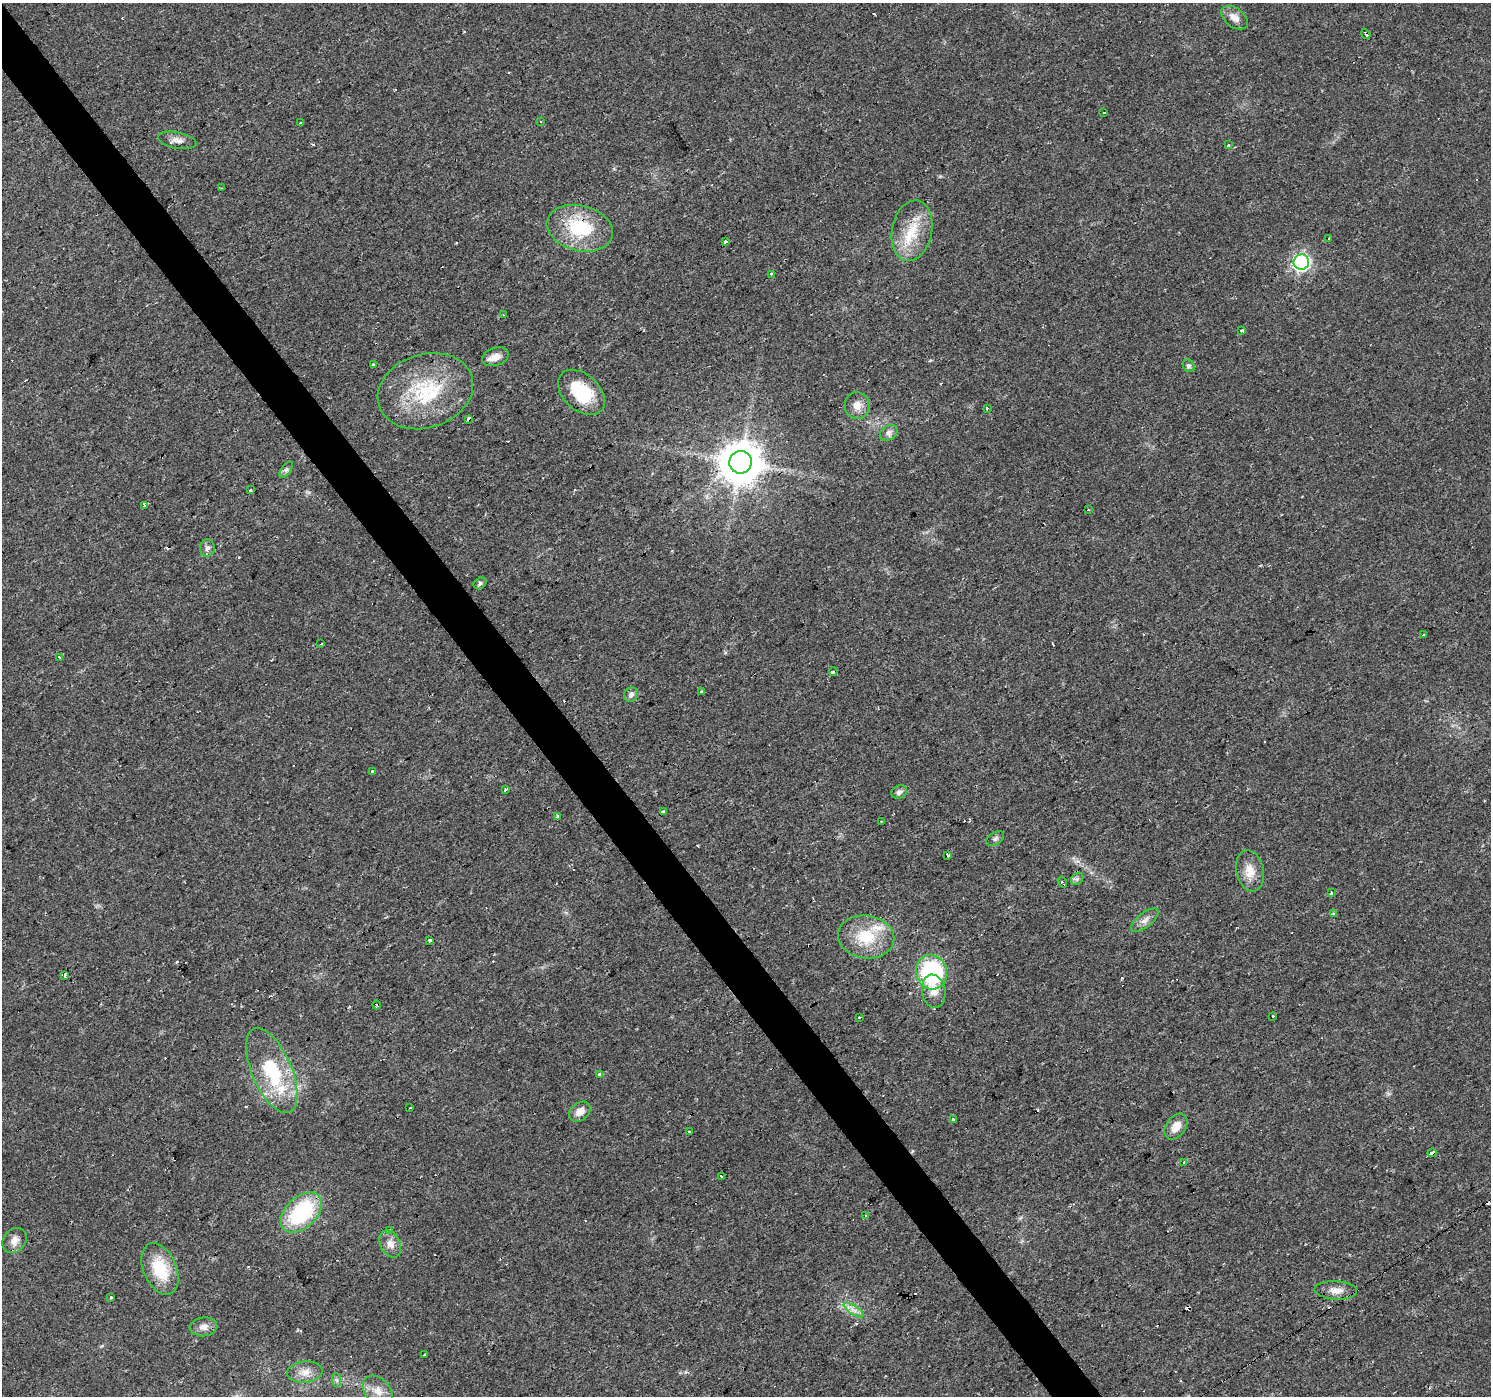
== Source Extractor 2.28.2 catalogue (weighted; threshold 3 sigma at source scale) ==
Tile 11 of 4 x 4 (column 3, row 3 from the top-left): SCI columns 2981-4469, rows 1585-2978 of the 5959 x 5893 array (HDU 1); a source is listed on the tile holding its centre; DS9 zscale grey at full resolution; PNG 1493 x 1398 px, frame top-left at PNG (2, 3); each listed source drawn as its Kron ellipse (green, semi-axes under 4 px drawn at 4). Shown black and unused: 3% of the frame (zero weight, under 2 of 3 exposures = <1% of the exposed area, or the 3 px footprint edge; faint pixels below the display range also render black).
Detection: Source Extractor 2.28.2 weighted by HDU 2 'WHT'; one run over the whole footprint, this tile lists its part. Background 0.0205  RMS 0.0033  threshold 0.0149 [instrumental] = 3 sigma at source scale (4.5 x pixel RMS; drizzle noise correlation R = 1.50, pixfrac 1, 0.0396/0.0396 arcsec/px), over >= 5 px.
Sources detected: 119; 31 cosmic-ray / hot-pixel residue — neither listed nor drawn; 4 inside a brighter listed object's ellipse — not listed separately; the other 84 listed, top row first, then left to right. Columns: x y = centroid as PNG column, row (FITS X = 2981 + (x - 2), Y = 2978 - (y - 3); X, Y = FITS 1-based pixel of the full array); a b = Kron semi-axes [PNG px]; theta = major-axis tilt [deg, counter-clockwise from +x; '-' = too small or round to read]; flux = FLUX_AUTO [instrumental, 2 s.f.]
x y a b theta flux
1234 18 15 9 -37 2.7
1366 34 5 3 - 2.5
1104 113 3 2 - 0.26
540 121 3 2 - 0.38
300 122 3 3 - 0.64
177 140 19 8 -11 2.3
1228 145 3 3 - 1.3
221 188 4 2 - 0.34
580 228 33 22 -14 21
912 231 31 20 78 12
1328 238 3 3 - 0.94
726 242 4 3 - 1.5
1301 262 8 7 - 80
771 274 3 3 - 11
503 315 3 2 - 0.29
1242 331 4 3 - 0.67
495 357 13 9 19 3
373 365 3 3 - 0.77
1189 366 7 5 -55 0.68
425 391 49 37 18 28
581 392 27 18 -42 15
857 406 13 12 - 3.2
987 408 3 3 - 1.2
469 419 4 3 - 7.7
889 433 9 7 35 1.5
740 462 11 11 - 1100
286 470 9 4 54 0.89
250 490 3 3 - 1.4
145 505 3 3 - 1.9
1088 509 3 3 - 1
207 548 8 7 - 1.3
480 583 7 5 34 0.82
1423 635 4 3 - 0.41
321 644 3 3 - 0.98
59 657 3 2 - 0.54
833 671 4 3 - 4.2
702 692 3 3 - 2
631 695 7 6 - 1.3
373 771 3 3 - 0.73
506 790 4 3 - 3.2
899 792 8 6 27 1.1
663 812 3 3 - 9.7
558 817 3 3 - 3.8
881 821 3 2 - 0.52
995 838 10 6 31 0.94
948 855 3 3 - 2.4
1250 871 21 13 -77 5
1077 879 7 5 44 0.78
1062 882 6 3 -57 6.2
1331 893 4 3 - 1.1
1334 914 3 3 - 1
1145 920 16 7 38 2.1
866 937 28 21 -8 13
429 940 3 3 - 0.65
932 972 17 15 -75 41
65 975 4 3 - 2
934 991 17 11 -80 3.7
376 1005 4 2 - 0.58
1273 1016 3 3 - 1.6
859 1018 3 3 - 1.3
272 1071 45 19 -67 23
599 1074 4 3 - 5.4
410 1108 3 2 - 0.64
580 1112 12 8 38 3
953 1120 3 3 - 3.2
1176 1126 14 9 54 4
690 1131 4 3 - 5.1
1432 1153 5 3 - 240
1184 1162 3 3 - 1.1
722 1177 3 3 - 5
301 1212 24 15 44 30
865 1216 4 4 - 0.62
390 1231 4 3 - 1.1
14 1240 14 11 47 2.7
390 1244 14 10 -63 2.7
160 1269 27 16 -67 13
1336 1290 21 9 -3 3.2
111 1298 3 3 - 1.8
854 1310 11 4 -33 1.7
203 1327 14 9 5 2.2
424 1355 3 3 - 2.9
305 1372 18 10 6 3.3
337 1380 7 4 -88 0.67
378 1391 17 12 -46 3.9
Overlapping masked pixels (flux is a lower limit): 5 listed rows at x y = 1366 34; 580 228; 469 419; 740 462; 272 1071